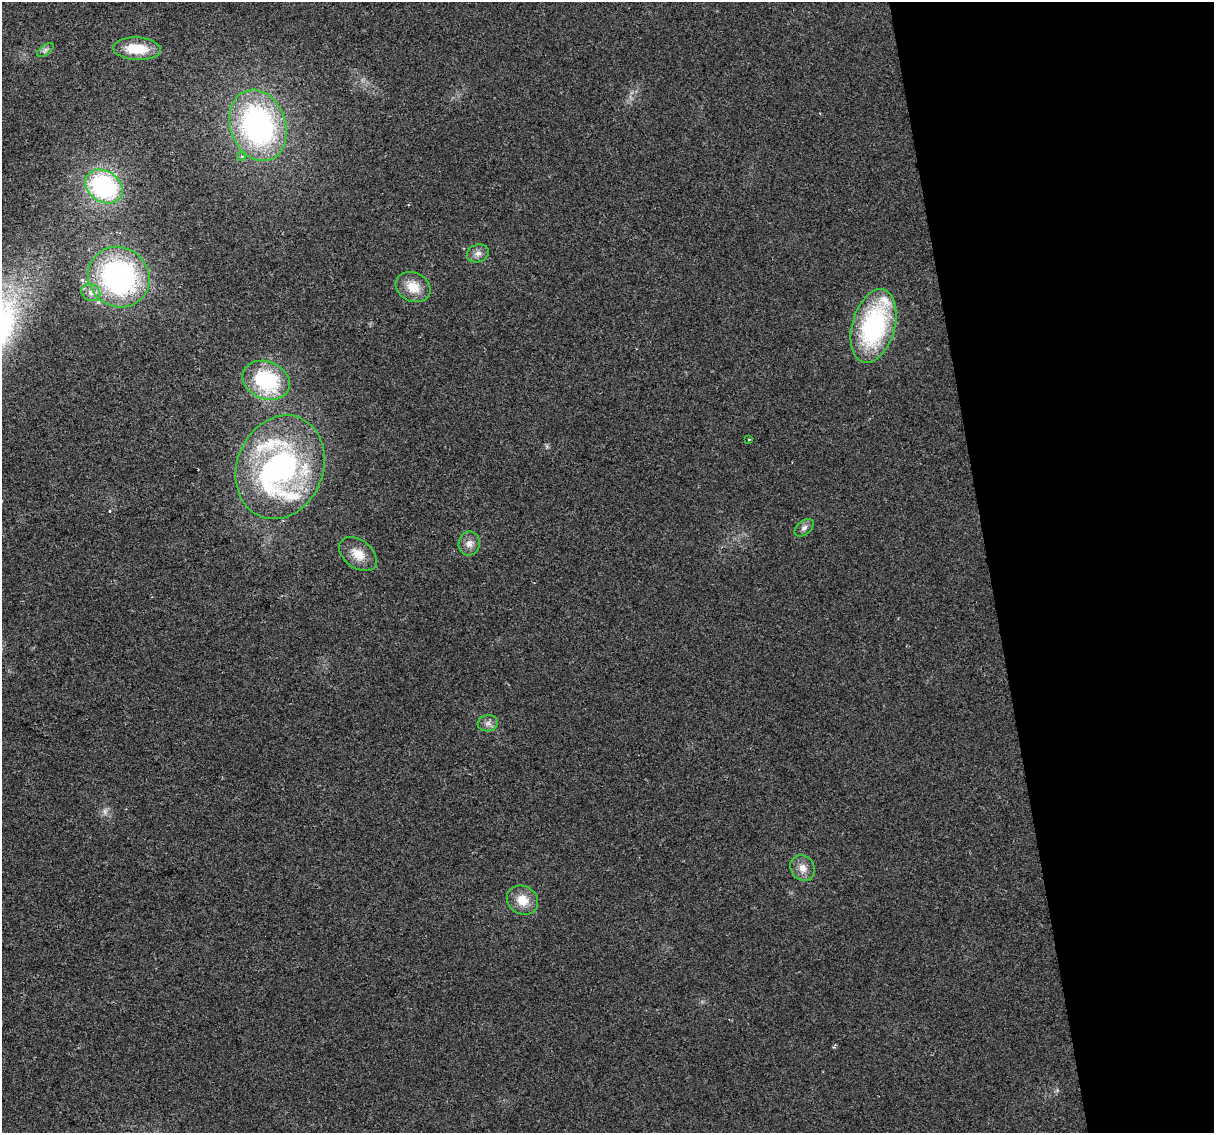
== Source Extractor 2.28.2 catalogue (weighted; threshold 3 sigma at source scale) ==
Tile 12 of 4 x 4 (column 4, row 3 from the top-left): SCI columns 3637-4848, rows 1203-2333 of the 4848 x 4619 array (HDU 1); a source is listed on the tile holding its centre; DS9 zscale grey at full resolution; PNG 1216 x 1135 px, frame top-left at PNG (2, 2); each listed source drawn as its Kron ellipse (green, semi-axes under 4 px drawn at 4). Shown black and unused: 19% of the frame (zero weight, under 2 of 3 exposures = <1% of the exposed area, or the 3 px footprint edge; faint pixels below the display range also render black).
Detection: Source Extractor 2.28.2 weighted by HDU 2 'WHT'; one run over the whole footprint, this tile lists its part. Background 0.0271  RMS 0.0062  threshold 0.0281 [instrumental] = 3 sigma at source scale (4.5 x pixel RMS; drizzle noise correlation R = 1.50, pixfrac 1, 0.0396/0.0396 arcsec/px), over >= 5 px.
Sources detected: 26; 1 too faint to see at this stretch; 1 cosmic-ray / hot-pixel residue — neither listed nor drawn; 5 inside a brighter listed object's ellipse — not listed separately; the other 19 listed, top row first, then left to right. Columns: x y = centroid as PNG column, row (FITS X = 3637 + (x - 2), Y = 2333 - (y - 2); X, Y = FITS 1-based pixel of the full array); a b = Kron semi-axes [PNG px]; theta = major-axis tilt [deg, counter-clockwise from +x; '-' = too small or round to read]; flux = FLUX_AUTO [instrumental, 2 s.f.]
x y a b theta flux
137 49 24 11 -3 18
45 50 10 4 36 1.7
258 125 36 27 -71 140
241 156 4 4 - 1.5
104 187 20 15 -34 90
478 253 11 9 18 3.6
119 277 31 29 -38 140
413 287 18 14 -27 11
91 293 10 8 -33 3.7
873 326 38 21 74 89
266 380 24 18 -23 51
749 439 3 2 - 0.69
280 467 53 43 68 130
804 528 11 7 39 2.3
469 543 12 10 78 4.4
358 554 21 14 -37 10
488 723 10 8 8 3
803 868 13 11 -55 5.8
522 900 16 14 -31 11